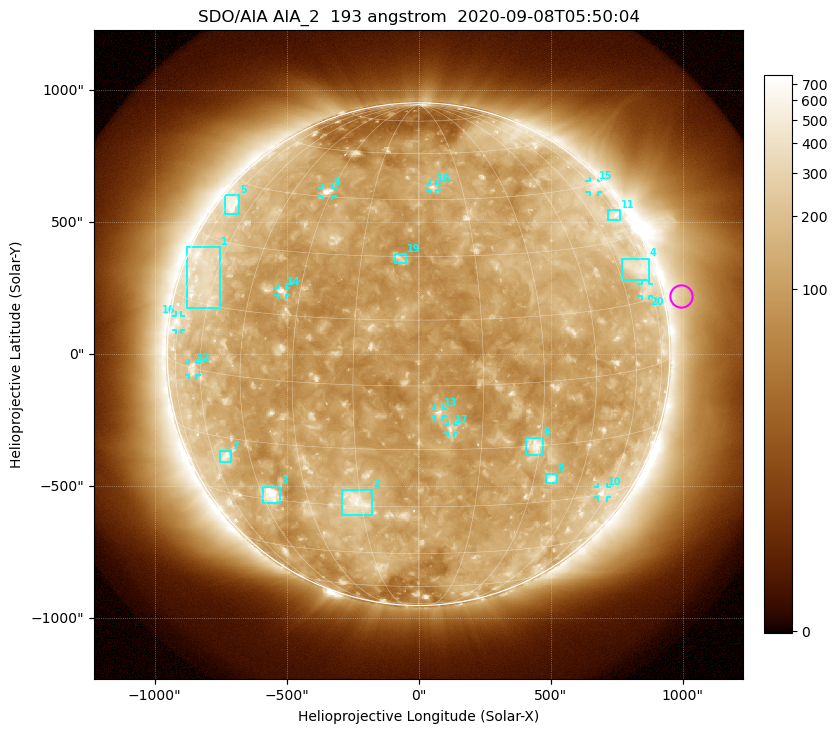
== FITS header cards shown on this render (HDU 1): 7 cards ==
TELESCOP= 'SDO/AIA'
INSTRUME= 'AIA_2'
WAVELNTH=                  193
WAVEUNIT= 'angstrom'
DATE-OBS= '2020-09-08T05:50:04.84'
CTYPE1  = 'HPLN-TAN'
CTYPE2  = 'HPLT-TAN'

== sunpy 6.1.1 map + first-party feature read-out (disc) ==
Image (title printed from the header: SDO/AIA AIA_2  193 angstrom  2020-09-08T05:50:04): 1024 x 1024 px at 2.4 arcsec/px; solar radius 952 arcsec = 397 px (full disc in frame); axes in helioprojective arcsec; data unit not stated in the header (colour bar unlabelled)
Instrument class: DISC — disc imager (sunpy class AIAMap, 193 A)
Bright regions (active regions / flare kernels): reference = the median radial profile (limb darkening/brightening removed); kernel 9 px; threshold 5 sigma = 181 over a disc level ~120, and >= 1.15x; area >= 12 px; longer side >= 10 px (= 24 arcsec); searched inside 0.97 R_sun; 23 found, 20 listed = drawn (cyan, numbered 1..; 10 of them under ~33 arcsec drawn as corner ticks so the feature stays visible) (cap 20 boxes per figure: the strongest are kept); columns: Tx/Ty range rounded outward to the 5 arcsec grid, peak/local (2 s.f.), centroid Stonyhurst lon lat
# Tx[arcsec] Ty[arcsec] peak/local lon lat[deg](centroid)
1 -880..-750 175..405 2.6 -66 +20
2 -290..-175 -610..-510 4.7 -17 -29
3 -590..-520 -565..-500 9.1 -42 -29
4 770..875 280..365 2.6 +70 +23
5 -735..-680 530..605 3.6 -72 +39
6 405..470 -385..-315 4.9 +29 -15
7 -750..-710 -410..-365 4.2 -54 -20
8 480..525 -490..-450 5.1 +35 -24
9 -365..-325 600..630 6.1 -32 +46
10 680..715 -545..-505 3.3 +57 -30
11 715..765 505..545 2.7 +73 +36
12 -870..-840 -80..-30 2.9 -64 +0
13 60..90 -235..-205 5.6 +5 -6
14 -535..-505 225..255 4.4 -35 +20
15 645..680 615..655 2.4 +74 +44
16 -920..-900 90..150 2.9 -75 +9
17 110..135 -300..-265 4.4 +8 -10
18 40..70 620..645 3.6 +5 +49
19 -90..-45 345..380 3.8 -5 +30
20 845..875 220..265 2.1 +71 +17
Off-limb structures (1.02-1.3 R_sun): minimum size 162 px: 3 found; the strongest spans PA ~225..320 deg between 1.02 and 1.3 R_sun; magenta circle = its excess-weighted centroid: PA ~285 deg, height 1.07 R_sun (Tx ~995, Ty ~220 arcsec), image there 1.5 x the reference